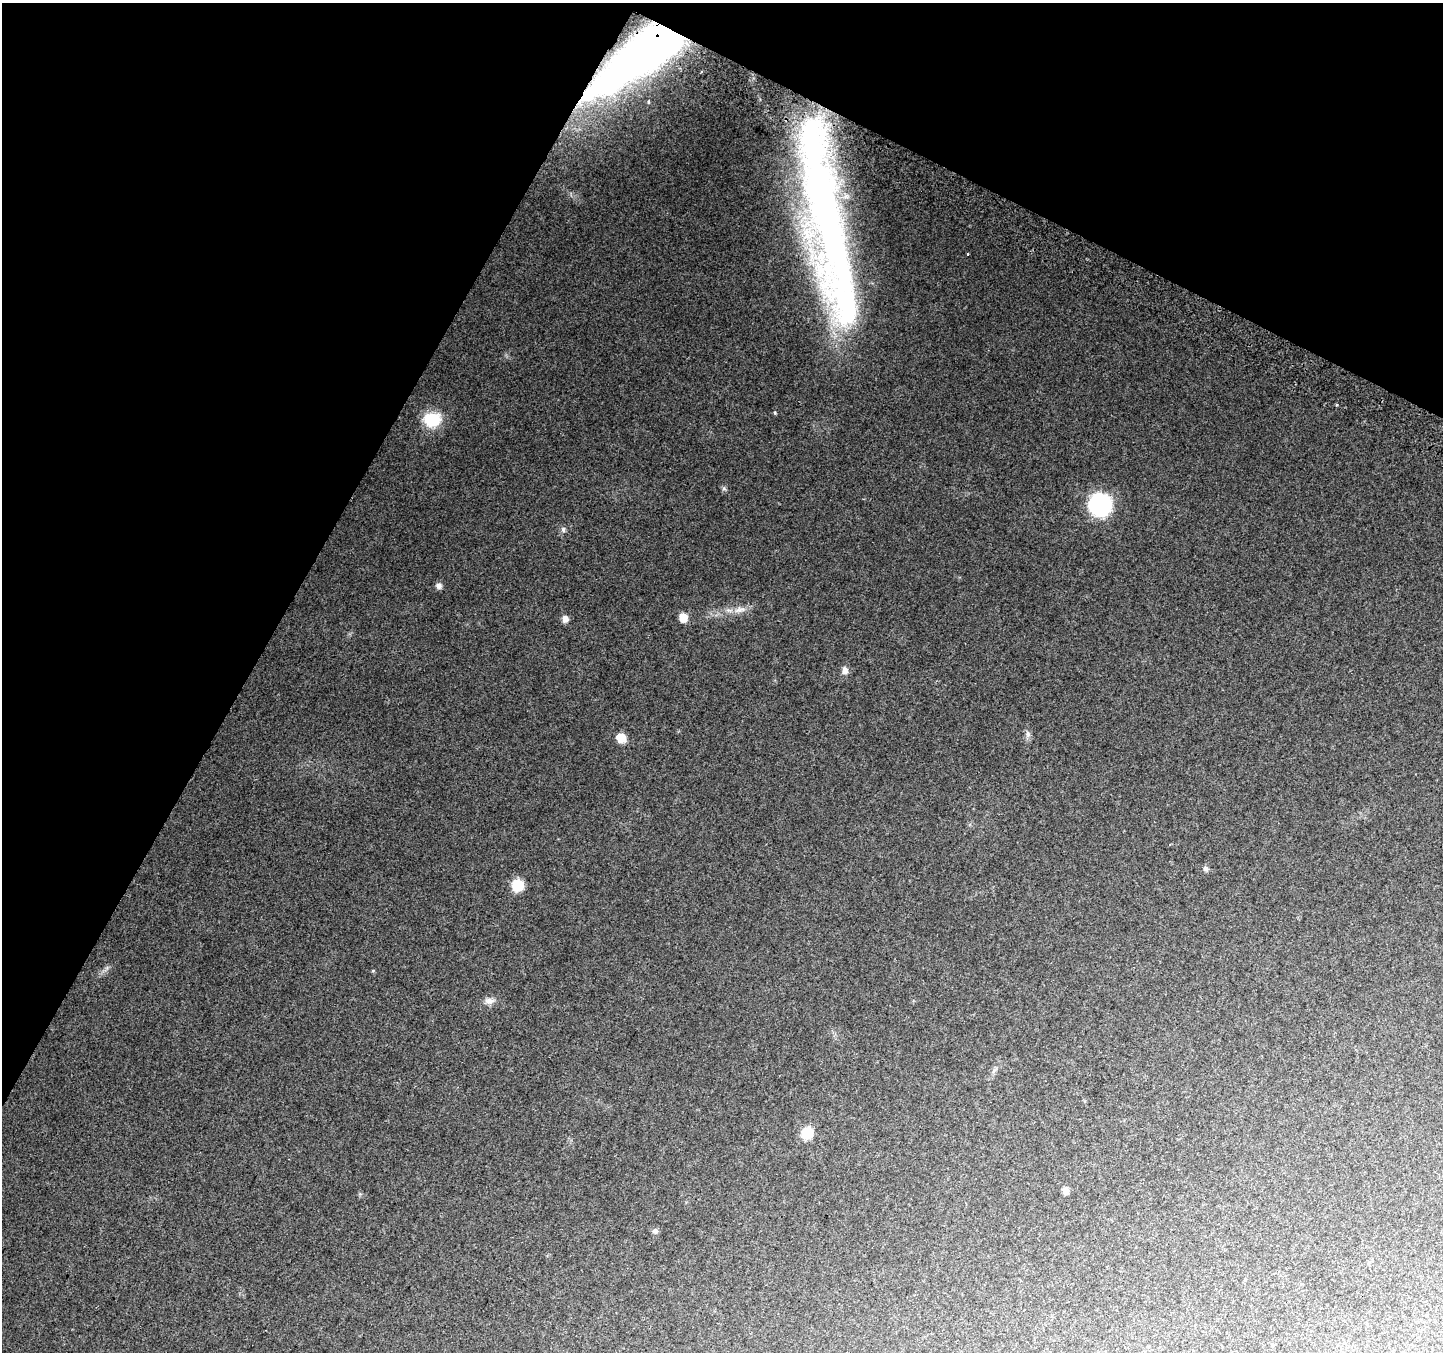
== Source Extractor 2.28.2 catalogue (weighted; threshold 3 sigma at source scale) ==
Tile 2 of 4 x 4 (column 2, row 1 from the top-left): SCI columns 1471-2911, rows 4355-5704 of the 5815 x 5942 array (HDU 1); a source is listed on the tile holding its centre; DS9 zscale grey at full resolution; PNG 1445 x 1354 px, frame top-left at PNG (2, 3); no overlay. Shown black and unused: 27% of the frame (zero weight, under 2 of 3 exposures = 2% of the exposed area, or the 3 px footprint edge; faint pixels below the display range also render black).
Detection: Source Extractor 2.28.2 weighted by HDU 2 'WHT'; one run over the whole footprint, this tile lists its part. Background 0.0759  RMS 0.01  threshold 0.0452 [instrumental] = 3 sigma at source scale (4.5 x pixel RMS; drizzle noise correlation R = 1.50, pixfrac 1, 0.0396/0.0396 arcsec/px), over >= 5 px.
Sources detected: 27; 2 inside a brighter object's white glare — not listed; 1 inside a brighter listed object's ellipse — not listed separately; the other 24 listed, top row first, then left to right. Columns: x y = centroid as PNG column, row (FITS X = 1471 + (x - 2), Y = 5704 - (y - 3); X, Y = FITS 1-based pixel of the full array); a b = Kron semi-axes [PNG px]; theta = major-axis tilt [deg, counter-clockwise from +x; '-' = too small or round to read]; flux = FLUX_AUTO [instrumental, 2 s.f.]
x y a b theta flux
656 49 128 26 33 510
648 102 4 4 - 1.3
827 219 216 39 -81 660
1336 405 4 3 - 0.91
432 419 12 10 2 52
724 489 7 4 -19 1.5
1100 505 13 13 - 160
563 529 7 6 - 2.5
439 586 8 7 - 3.6
739 610 18 7 11 7.9
683 617 8 7 - 13
565 619 8 7 - 5.4
845 670 10 8 -88 4.7
1028 734 10 6 -79 3.3
621 738 7 6 - 25
1206 869 7 6 - 2.6
517 885 8 8 - 35
373 971 5 3 - 0.88
489 1001 13 8 5 5.6
994 1070 8 4 46 2
807 1133 8 8 - 30
1066 1191 7 5 -74 6.6
655 1231 8 7 - 2.7
1245 1280 5 4 - 0.9
Overlapping masked pixels (flux is a lower limit): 2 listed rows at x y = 656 49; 827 219